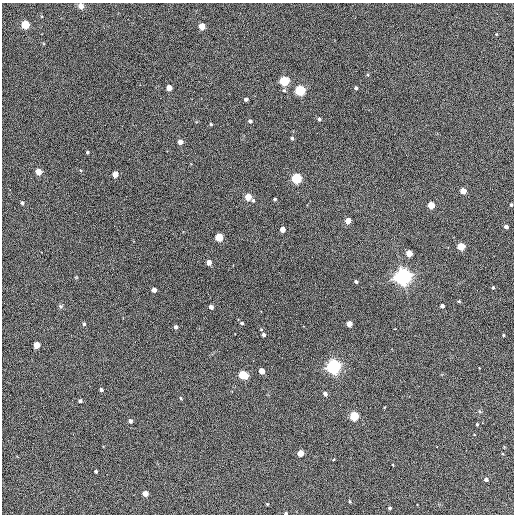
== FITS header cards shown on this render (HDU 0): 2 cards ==
NAXIS1  =                  512 / Axis length
NAXIS2  =                  512 / Axis length

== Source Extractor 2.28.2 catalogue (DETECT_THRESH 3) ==
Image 512 x 512 px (HDU 0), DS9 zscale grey, 1 PNG px = 1 image px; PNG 516 x 516 px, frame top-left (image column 1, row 512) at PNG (2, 3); no overlay
Background 410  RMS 22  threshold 65.6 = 3 sigma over >= 5 px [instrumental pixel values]
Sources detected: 69; all 69 listed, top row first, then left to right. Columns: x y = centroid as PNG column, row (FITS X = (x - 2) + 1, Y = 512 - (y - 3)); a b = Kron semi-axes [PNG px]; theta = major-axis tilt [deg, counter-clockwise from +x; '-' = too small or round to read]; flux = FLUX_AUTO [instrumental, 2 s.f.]
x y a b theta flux
81 6 6 6 - 7.1e+03
25 24 4 4 - 1.0e+05
202 26 4 4 - 3.9e+04
368 75 4 3 - 1.4e+03
206 77 2 2 - 6.1e+02
284 81 5 4 - 1.9e+05
169 88 4 4 - 2.0e+04
356 88 3 3 - 3.2e+03
284 90 5 4 - 2.1e+03
300 90 5 4 - 2.4e+05
246 99 4 3 - 5.2e+03
319 119 4 3 - 3.0e+03
250 121 4 4 - 3.8e+03
211 124 4 3 - 1.8e+03
292 138 4 3 - 3.3e+03
180 142 4 4 - 1.3e+04
87 152 3 3 - 2.1e+03
38 172 4 4 - 3.1e+04
115 174 4 4 - 2.6e+04
296 178 5 4 - 2.2e+05
463 191 4 4 - 2.5e+04
248 197 4 4 - 4.1e+04
275 199 3 3 - 2.8e+03
253 200 4 3 - 2.4e+03
22 203 3 3 - 3.1e+03
431 205 4 4 - 4.9e+04
511 205 3 3 - 2.4e+03
348 220 4 4 - 2.5e+04
506 227 4 4 - 8.4e+03
282 230 4 4 - 1.8e+04
219 237 4 4 - 8.4e+04
461 246 4 4 - 6.0e+04
409 253 4 4 - 3.2e+04
312 257 2 2 - 6.3e+02
209 262 4 4 - 1.5e+04
403 277 6 6 - 1.0e+06
356 281 3 3 - 2.7e+03
493 287 4 3 - 1.6e+03
154 290 4 4 - 1.1e+04
459 301 4 3 - 1.5e+03
60 306 6 5 - 2.2e+03
442 306 4 3 - 6.3e+03
211 307 4 4 - 6.8e+03
242 323 3 3 - 3.0e+03
84 324 4 4 - 2.3e+03
349 324 4 4 - 2.1e+04
176 327 4 4 - 4.4e+03
264 335 4 4 - 4.3e+03
503 335 3 2 - 1.7e+03
37 345 4 4 - 3.1e+04
333 367 5 5 - 6.9e+05
262 371 4 4 - 2.2e+04
243 375 6 4 -25 1.0e+05
101 390 3 3 - 3.8e+03
325 394 4 3 - 7.2e+03
181 398 4 3 - 1.5e+03
80 401 4 3 - 3.4e+03
354 416 4 4 - 1.3e+05
130 421 4 4 - 4.2e+03
477 424 4 3 - 1.6e+03
437 447 2 2 - 1.2e+03
300 453 4 4 - 3.3e+04
96 471 3 3 - 2.6e+03
486 479 4 4 - 4.4e+03
145 493 4 4 - 1.9e+04
350 501 4 3 - 1.7e+03
267 504 3 2 - 1.1e+03
390 508 3 3 - 2.2e+03
286 513 3 3 - 2.2e+03
At the frame edge (FLAGS 8, measured only in part): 2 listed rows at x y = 81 6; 286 513